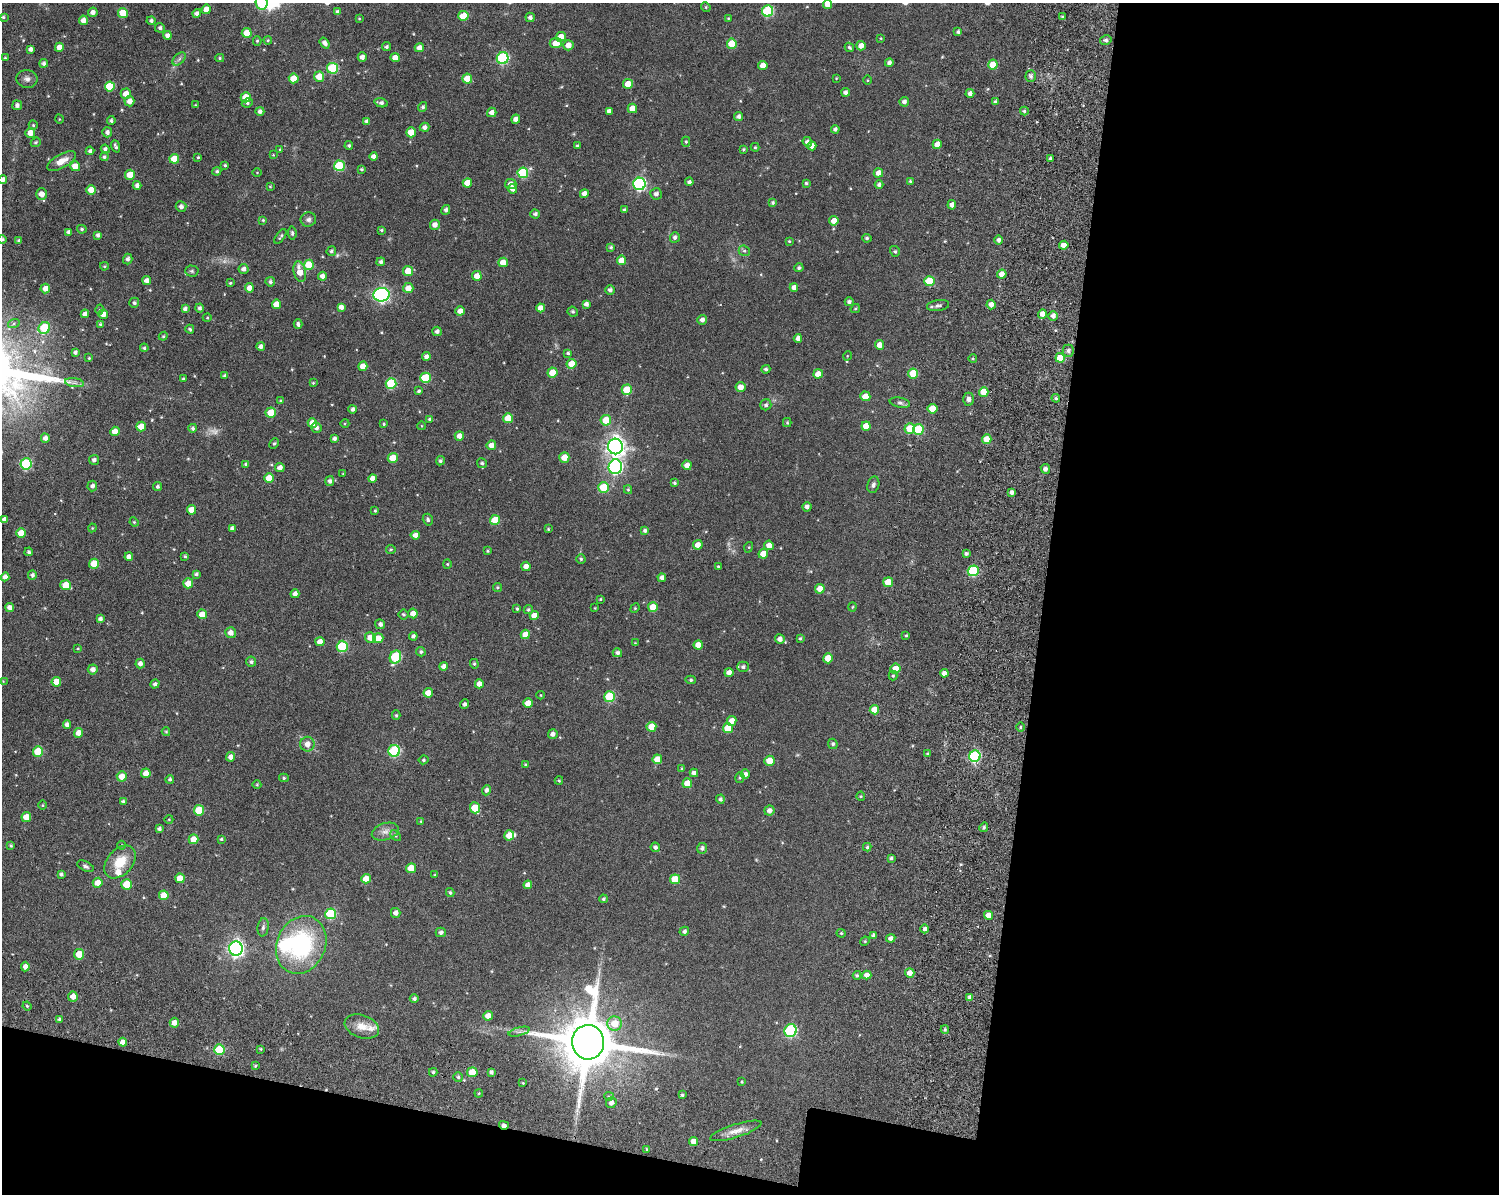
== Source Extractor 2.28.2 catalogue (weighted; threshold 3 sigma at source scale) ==
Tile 12 of 3 x 4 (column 3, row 4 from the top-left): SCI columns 3410-4906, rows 193-1384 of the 5112 x 5073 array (HDU 1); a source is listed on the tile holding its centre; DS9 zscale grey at full resolution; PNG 1501 x 1196 px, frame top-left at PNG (2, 3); each listed source drawn as its Kron ellipse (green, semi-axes under 4 px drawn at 4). Shown black and unused: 35% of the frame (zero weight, under 8 of 15 exposures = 11% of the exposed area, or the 3 px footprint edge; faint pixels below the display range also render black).
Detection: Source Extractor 2.28.2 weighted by HDU 2 'WHT'; one run over the whole footprint, this tile lists its part. Background 0.165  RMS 0.0053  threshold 0.0218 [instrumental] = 3 sigma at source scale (4.09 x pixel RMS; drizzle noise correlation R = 1.36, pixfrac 0.8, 0.05/0.05 arcsec/px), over >= 5 px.
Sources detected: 503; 2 too faint to see at this stretch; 1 inside a brighter object's white glare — neither listed nor drawn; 4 inside a brighter listed object's ellipse — not listed separately; the other 496 listed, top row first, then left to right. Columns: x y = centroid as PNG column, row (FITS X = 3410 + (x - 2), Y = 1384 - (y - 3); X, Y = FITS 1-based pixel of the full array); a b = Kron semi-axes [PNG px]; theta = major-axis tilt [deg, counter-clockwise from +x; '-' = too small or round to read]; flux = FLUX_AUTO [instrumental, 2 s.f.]
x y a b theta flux
262 3 7 6 - 24
828 4 4 4 - 3.9
706 7 5 4 - 0.59
206 9 4 4 - 4.1
768 11 6 5 - 35
93 12 5 4 - 2.1
338 12 4 4 - 1.8
123 13 5 5 - 11
196 13 4 4 - 1.4
463 16 5 5 - 11
3 17 4 3 - 0.65
530 17 4 4 - 1.6
1063 17 4 3 - 0.73
359 18 4 3 - 0.42
728 18 3 3 - 0.38
83 20 5 4 - 2.9
151 21 4 4 - 1.2
160 28 5 4 - 1.1
958 32 3 3 - 0.93
247 33 5 5 - 7.2
167 35 4 4 - 1.7
561 37 5 5 - 6
881 38 4 3 - 0.4
268 40 4 4 - 0.55
1106 40 6 4 12 1.2
257 41 5 4 - 0.6
325 43 6 4 -53 1.8
556 43 6 5 - 5.4
732 44 5 5 - 10
568 45 5 5 - 3.6
861 46 4 4 - 2.8
59 47 4 4 - 3.9
386 47 5 4 - 0.89
849 47 5 4 - 0.75
419 48 4 4 - 3.3
31 49 4 4 - 1.5
362 57 4 4 - 2.3
5 58 3 3 - 0.53
220 58 4 4 - 0.65
395 58 5 4 - 5.1
503 58 6 6 - 46
179 59 8 4 45 1.2
44 63 4 4 - 1.2
889 63 4 4 - 1.5
763 65 4 4 - 3.5
993 65 5 4 - 7.1
333 68 5 5 - 29
1031 76 6 5 - 1.1
319 77 5 5 - 6.7
294 78 5 5 - 7.4
836 78 3 2 - 0.33
27 79 10 9 - 2.2
467 79 5 5 - 7.3
867 80 5 3 - 0.4
628 84 5 4 - 6.2
110 86 5 5 - 15
846 92 4 4 - 1.8
970 93 4 4 - 1.9
126 94 5 5 - 4.2
246 97 5 5 - 9.4
129 101 5 5 - 2.8
904 102 5 4 - 1.5
995 102 4 4 - 1
247 103 5 4 - 0.92
381 103 7 4 -14 1.5
17 105 5 5 - 1.5
195 105 4 3 - 0.38
423 107 5 4 - 0.96
632 108 5 5 - 5
260 111 4 4 - 1.5
609 111 4 4 - 2
1024 111 4 4 - 0.65
492 112 5 4 - 2.5
739 116 4 4 - 1.5
59 119 4 3 - 0.35
516 119 4 4 - 3
111 121 4 4 - 0.95
367 121 4 4 - 1.3
33 125 4 4 - 0.59
425 127 5 4 - 1.9
835 129 4 4 - 1.3
107 132 5 5 - 1.7
411 132 5 5 - 7.5
30 133 5 5 - 4.4
36 142 5 4 - 0.76
686 142 5 4 - 0.57
807 142 5 4 - 1.7
937 144 4 4 - 4.4
349 145 4 4 - 0.84
116 146 6 3 -69 1
577 146 3 3 - 0.69
812 146 4 4 - 2.5
755 147 4 4 - 0.57
105 149 4 4 - 1.2
743 149 3 3 - 0.59
280 150 4 3 - 0.44
90 151 4 4 - 1.2
273 155 4 4 - 0.38
374 156 4 4 - 2
104 157 4 4 - 0.82
198 157 3 3 - 0.53
1050 158 3 3 - 0.75
174 159 5 5 - 9.5
62 161 16 7 29 4.4
225 165 3 3 - 0.59
75 166 5 5 - 4.9
339 166 5 5 - 23
361 169 4 3 - 0.66
217 171 4 4 - 0.88
257 172 5 3 - 0.33
523 173 5 5 - 23
878 173 4 4 - 3.5
130 175 5 5 - 8.5
3 180 4 4 - 1.7
910 181 3 3 - 0.55
689 182 4 4 - 1.3
467 183 5 4 - 4.8
806 183 4 3 - 0.75
511 184 5 5 - 2.1
639 184 6 6 - 68
137 185 4 4 - 1.8
879 185 4 4 - 1.2
270 186 3 3 - 0.41
513 189 5 4 - 3
91 190 5 4 - 5.8
41 194 5 5 - 3.8
584 194 4 4 - 2.7
656 194 6 5 - 1.7
773 203 4 4 - 0.84
952 205 5 4 - 2
181 206 5 5 - 1.6
446 210 5 3 - 1.5
624 210 3 3 - 0.75
535 214 5 4 - 1.1
308 219 8 7 - 1.5
263 220 4 4 - 0.6
834 221 4 4 - 4.4
435 225 5 5 - 2.8
82 229 5 4 - 0.8
381 230 3 3 - 0.59
69 232 4 4 - 1.3
292 233 6 4 -84 0.86
98 235 4 3 - 1.2
280 236 8 3 56 0.86
675 237 5 5 - 1.4
867 238 5 4 - 0.86
2 239 4 4 - 0.81
999 240 5 4 - 1.5
19 241 4 3 - 0.97
789 241 3 3 - 0.42
1064 245 4 4 - 3.7
611 247 4 3 - 0.78
331 251 5 4 - 0.92
744 251 6 5 - 0.81
895 251 5 4 - 0.73
128 259 5 4 - 1.4
622 260 5 4 - 4.7
381 262 4 4 - 1.2
503 262 5 4 - 4.9
309 265 5 5 - 13
104 266 4 3 - 0.5
799 268 4 4 - 0.9
244 269 5 5 - 1.7
192 271 7 5 -2 0.84
408 271 5 5 - 6
300 272 10 6 -77 6.3
1002 274 5 4 - 3.4
322 276 4 4 - 2.2
477 276 5 4 - 4.3
147 281 4 4 - 2.5
929 281 5 5 - 13
270 282 5 4 - 1.1
230 283 3 3 - 0.53
794 287 4 4 - 2.6
45 288 5 4 - 3.1
249 288 5 4 - 2.9
408 288 5 5 - 4.6
610 290 4 4 - 1.4
381 295 8 7 - 110
849 302 4 4 - 1.1
134 303 5 5 - 1
276 304 5 4 - 5.9
586 304 4 4 - 1.7
991 304 5 4 - 2.2
938 305 11 5 9 1.7
341 307 4 4 - 2.4
200 308 4 4 - 1.2
541 308 4 4 - 3.2
185 309 4 4 - 1.4
855 309 5 4 - 0.53
99 310 5 4 - 0.61
460 311 4 4 - 3.1
573 312 5 4 - 0.95
85 314 4 4 - 2.3
103 314 5 4 - 3.8
1042 314 5 4 - 3.5
1053 316 5 4 - 2
207 318 4 3 - 0.41
702 320 5 4 - 2.1
14 323 6 4 19 0.77
100 324 4 4 - 0.59
298 324 5 3 - 1.1
44 328 6 5 - 20
190 329 4 3 - 0.71
437 331 5 4 - 1.5
163 336 4 4 - 0.59
798 338 4 4 - 1.8
879 345 5 4 - 3.6
261 347 4 4 - 1.7
144 348 4 4 - 0.84
1068 351 6 5 - 1.5
75 352 4 3 - 1.3
568 353 4 3 - 0.79
847 356 5 3 - 0.38
426 357 4 4 - 1.9
89 358 4 4 - 0.49
1060 358 5 4 - 8.6
973 359 4 3 - 0.49
572 364 5 5 - 7.8
363 366 4 4 - 5.1
766 369 4 4 - 0.96
552 373 5 5 - 8.1
913 373 5 5 - 13
818 374 5 4 - 4
225 376 4 4 - 1.3
183 378 3 2 - 0.42
425 378 5 5 - 18
74 383 9 4 -8 1.5
313 383 4 4 - 0.46
391 384 5 5 - 24
741 387 5 5 - 3.5
627 390 5 5 - 11
419 391 4 3 - 0.87
984 392 5 4 - 7.2
865 396 5 5 - 5.1
1056 398 4 3 - 0.82
969 399 6 5 - 1.7
281 401 3 3 - 0.62
900 403 10 5 -11 1.4
766 405 5 5 - 1.1
353 409 4 4 - 1.2
932 409 5 5 - 7.9
271 413 5 5 - 7.4
508 418 5 5 - 9.1
430 419 4 3 - 0.95
606 420 5 5 - 9.6
787 422 4 4 - 0.49
312 423 5 4 - 5.4
345 423 4 3 - 0.46
384 424 3 3 - 0.49
422 426 4 3 - 0.35
866 426 4 4 - 4.4
141 427 5 5 - 5.8
193 428 4 4 - 1
316 428 5 5 - 1.4
910 429 5 5 - 9.2
918 429 5 5 - 19
115 431 4 4 - 4.3
459 436 5 4 - 3
45 438 4 4 - 2.1
334 438 4 3 - 1.2
987 439 5 4 - 7.1
274 443 5 4 - 0.68
491 445 5 4 - 2.9
615 446 8 7 - 230
564 457 5 5 - 6.3
393 458 5 5 - 7.7
94 460 5 5 - 1.4
440 461 5 4 - 0.9
482 463 5 5 - 0.92
26 464 6 5 - 34
246 464 4 3 - 0.66
687 465 4 4 - 3
615 467 7 6 - 86
280 468 4 4 - 2.3
1045 469 5 4 - 1.6
343 474 3 3 - 0.33
269 478 5 5 - 7.3
372 478 4 4 - 3.2
330 481 5 4 - 1.4
674 483 4 4 - 0.87
873 485 8 5 72 1.3
92 486 5 5 - 1.7
158 486 4 4 - 0.94
603 487 5 5 - 11
628 490 4 4 - 0.5
1012 492 4 3 - 1.4
807 507 4 4 - 1.7
191 510 5 4 - 5.9
375 511 3 3 - 0.52
5 519 4 4 - 2
428 520 6 5 - 1
495 520 5 5 - 9.4
134 522 5 4 - 0.49
92 528 4 3 - 0.39
232 528 4 4 - 1.2
548 529 4 3 - 0.46
645 530 4 4 - 1.1
21 533 5 4 - 5.8
415 535 4 4 - 2.9
698 545 5 4 - 3.4
769 545 5 4 - 3.1
749 547 5 3 - 0.45
391 549 5 4 - 0.62
488 551 3 3 - 0.53
29 552 4 4 - 0.98
763 554 5 4 - 5.6
966 554 4 4 - 1.1
185 556 4 3 - 0.63
129 557 4 4 - 2.4
581 559 4 4 - 0.72
94 564 5 5 - 8.4
447 564 4 4 - 0.53
526 566 4 4 - 2.5
718 566 4 3 - 0.48
973 571 5 5 - 30
196 574 4 4 - 0.92
32 575 5 4 - 1.2
5 577 4 4 - 2.2
662 578 4 4 - 1.7
888 582 5 5 - 7.7
188 583 5 5 - 5.3
66 585 5 5 - 7.8
497 587 4 4 - 0.73
820 589 5 4 - 4.9
295 594 4 4 - 2.2
600 599 4 3 - 0.48
653 607 5 5 - 8.1
852 607 4 4 - 0.5
10 608 5 4 - 2.5
595 608 3 3 - 0.32
635 608 5 4 - 0.46
517 609 4 3 - 0.66
528 610 5 4 - 0.9
413 613 5 5 - 3.3
202 614 5 5 - 5.4
404 614 5 5 - 0.76
534 615 4 4 - 3.9
100 619 4 4 - 1.4
380 624 5 5 - 1.5
230 633 5 5 - 2.5
525 634 4 4 - 4.9
906 635 4 3 - 0.48
413 636 4 4 - 1.3
370 637 5 5 - 3.9
378 638 5 5 - 5.5
800 638 4 3 - 0.63
780 639 5 4 - 2
320 642 4 4 - 3.7
635 643 3 3 - 0.31
698 645 4 4 - 4.1
342 646 5 5 - 25
78 648 4 3 - 0.45
421 652 5 4 - 0.91
617 653 5 4 - 1.3
395 657 7 5 63 26
828 658 5 5 - 6.5
251 662 5 5 - 1
140 663 5 4 - 2.2
474 664 5 4 - 0.62
443 666 4 4 - 1.8
743 667 6 5 - 1.1
93 669 5 5 - 2.1
895 669 5 5 - 4.7
729 673 4 4 - 2.6
944 673 4 4 - 2.3
893 676 5 4 - 0.65
691 680 5 4 - 0.72
3 681 4 4 - 0.35
56 682 5 4 - 6.2
155 684 5 4 - 1.2
479 684 4 4 - 3.2
428 693 5 4 - 4
540 695 4 3 - 0.34
610 697 5 5 - 23
528 703 5 4 - 4.5
465 704 5 4 - 1.3
874 710 5 4 - 6
396 715 5 4 - 0.64
732 721 5 4 - 3.8
67 724 4 4 - 2
651 727 5 5 - 6
1020 727 5 3 - 0.66
728 728 5 5 - 10
166 732 4 4 - 0.48
79 733 5 4 - 3.7
553 734 5 4 - 1.8
307 744 7 7 - 3.3
833 744 5 4 - 1
394 751 6 6 - 37
38 752 5 5 - 13
928 753 4 3 - 0.57
975 756 6 5 - 42
231 757 4 4 - 2.5
657 759 5 5 - 4.9
423 760 5 4 - 0.74
769 761 5 5 - 6.9
525 764 4 3 - 0.49
682 769 4 3 - 0.45
146 773 5 4 - 4
694 773 4 4 - 1.6
745 774 4 4 - 1.9
122 776 5 5 - 4.6
284 778 5 4 - 0.7
740 778 5 4 - 0.65
170 779 4 4 - 0.85
559 781 4 4 - 0.56
687 783 5 5 - 6.5
257 785 4 4 - 0.46
486 790 5 4 - 1.3
861 796 4 4 - 0.56
720 799 4 4 - 1.1
123 801 4 3 - 0.99
43 805 5 3 - 0.41
475 808 5 5 - 10
199 810 5 5 - 13
769 811 5 5 - 2.1
26 817 5 4 - 5.6
169 819 4 3 - 0.36
421 821 3 3 - 0.39
984 827 5 4 - 0.99
159 829 4 3 - 1.1
385 832 14 8 17 2.9
509 835 5 5 - 5.7
396 836 6 4 -46 0.79
194 839 5 5 - 5.6
221 839 4 3 - 0.66
122 845 4 3 - 0.43
11 846 4 4 - 0.71
655 847 5 4 - 1.4
867 847 4 4 - 0.67
702 848 5 5 - 1.3
891 858 3 3 - 0.85
120 862 19 12 48 9.9
85 866 9 4 -26 1.1
411 868 5 5 - 6.8
61 874 4 3 - 1
435 875 4 3 - 0.42
180 878 5 4 - 6
366 879 5 4 - 5.5
675 879 5 5 - 9.8
98 883 5 5 - 4.6
127 884 5 5 - 9.7
528 885 4 4 - 2.7
450 893 4 4 - 0.77
164 895 5 5 - 7.5
603 899 4 3 - 0.74
396 913 5 5 - 2.1
331 914 5 5 - 23
988 915 4 4 - 3.3
263 927 9 5 81 1.2
925 929 4 4 - 1.4
684 931 5 4 - 1.3
441 932 5 5 - 1.3
841 933 4 4 - 0.54
873 936 4 4 - 1.2
891 938 4 4 - 1.9
865 941 5 4 - 0.48
301 945 30 24 65 54
236 948 7 7 - 160
79 954 5 5 - 7.5
25 967 5 4 - 2.7
910 973 5 4 - 3.3
857 975 4 3 - 0.75
867 975 5 4 - 2.7
73 997 5 5 - 3.4
970 997 4 4 - 1.9
414 999 4 4 - 1.1
27 1006 5 3 - 0.52
488 1016 5 4 - 3.5
59 1019 4 3 - 0.87
174 1023 5 4 - 3.3
615 1024 7 7 - 7.6
362 1027 18 11 -20 5.8
945 1029 4 4 - 0.66
791 1031 6 6 - 46
519 1032 11 3 15 1.2
123 1042 4 4 - 3.4
588 1042 17 16 - 3800
261 1049 4 3 - 0.52
219 1050 5 5 - 20
255 1066 4 3 - 0.64
433 1072 4 3 - 0.76
472 1072 5 5 - 7.5
491 1072 4 4 - 1.2
458 1077 5 4 - 0.8
742 1082 3 3 - 0.44
523 1083 3 3 - 0.39
479 1093 4 3 - 0.4
682 1095 4 3 - 0.78
609 1096 5 4 - 0.67
611 1103 5 5 - 1.8
504 1125 5 3 - 2.3
736 1131 27 6 18 4.3
693 1141 4 4 - 3.3
647 1149 4 3 - 0.55
Overlapping masked pixels (flux is a lower limit): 2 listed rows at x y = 588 1042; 504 1125
Isophote crosses this tile's border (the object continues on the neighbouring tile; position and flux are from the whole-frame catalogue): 4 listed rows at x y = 262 3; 828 4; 3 180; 2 239